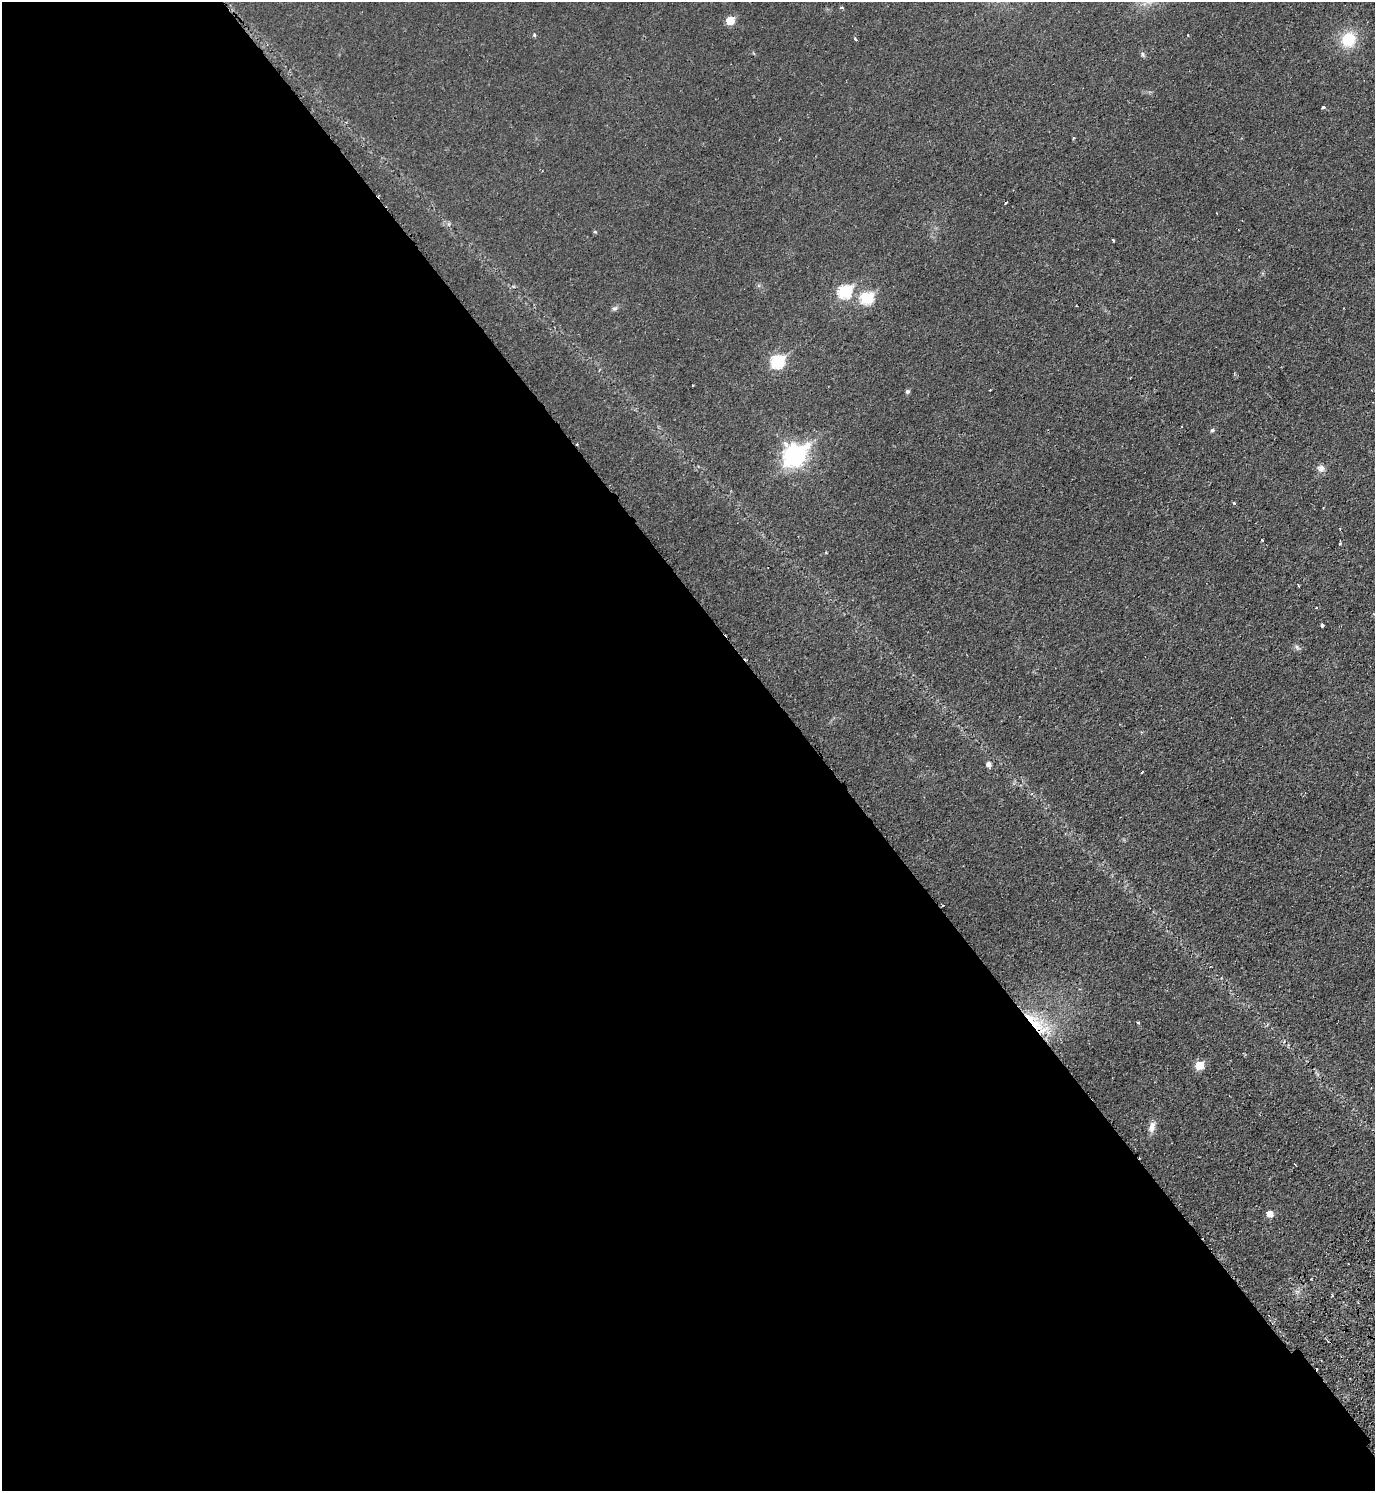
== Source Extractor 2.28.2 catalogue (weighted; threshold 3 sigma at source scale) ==
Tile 9 of 4 x 4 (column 1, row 3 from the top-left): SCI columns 204-1576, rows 1540-3028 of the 6038 x 6054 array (HDU 1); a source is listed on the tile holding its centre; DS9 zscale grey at full resolution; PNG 1377 x 1493 px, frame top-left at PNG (2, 2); no overlay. Shown black and unused: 59% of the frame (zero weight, under 2 of 3 exposures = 3% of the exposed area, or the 3 px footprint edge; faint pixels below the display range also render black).
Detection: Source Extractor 2.28.2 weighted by HDU 2 'WHT'; one run over the whole footprint, this tile lists its part. Background 0.0233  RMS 0.0048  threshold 0.0216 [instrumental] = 3 sigma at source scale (4.5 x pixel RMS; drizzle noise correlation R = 1.50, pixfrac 1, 0.05/0.05 arcsec/px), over >= 5 px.
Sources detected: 40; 6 cosmic-ray / hot-pixel residue — not listed; the other 34 listed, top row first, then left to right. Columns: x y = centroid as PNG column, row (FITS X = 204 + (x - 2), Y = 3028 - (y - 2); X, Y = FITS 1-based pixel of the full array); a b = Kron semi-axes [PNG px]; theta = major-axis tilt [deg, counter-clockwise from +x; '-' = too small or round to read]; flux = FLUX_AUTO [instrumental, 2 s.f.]
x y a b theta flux
842 7 4 3 - 0.76
730 20 6 5 - 12
534 35 5 4 - 0.61
1188 35 3 2 - 0.34
856 39 4 3 - 1.9
1348 39 14 13 - 16
1143 54 8 5 -83 0.95
1323 107 4 3 - 1.4
1074 138 4 3 - 0.62
595 232 5 3 - 0.48
1113 240 3 2 - 0.89
845 291 7 7 - 46
867 298 7 6 - 37
614 309 8 5 6 1.1
777 361 7 7 - 53
990 390 2 2 - 0.36
907 391 5 5 - 1.1
1212 430 5 5 - 0.91
794 455 10 8 39 250
1321 468 9 9 - 2.6
1234 503 3 3 - 0.82
1340 543 3 3 - 0.6
1298 585 3 2 - 0.81
1316 607 3 2 - 0.52
1322 625 4 3 - 1.9
1297 647 8 4 -46 1.1
988 764 6 6 - 1.8
1142 772 3 3 - 0.87
1138 1023 3 3 - 0.57
1037 1024 45 15 -41 21
1199 1065 6 5 - 13
1152 1127 14 8 76 3.5
1270 1214 6 5 - 4.8
1332 1296 3 2 - 0.68
Overlapping masked pixels (flux is a lower limit): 1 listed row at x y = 1037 1024